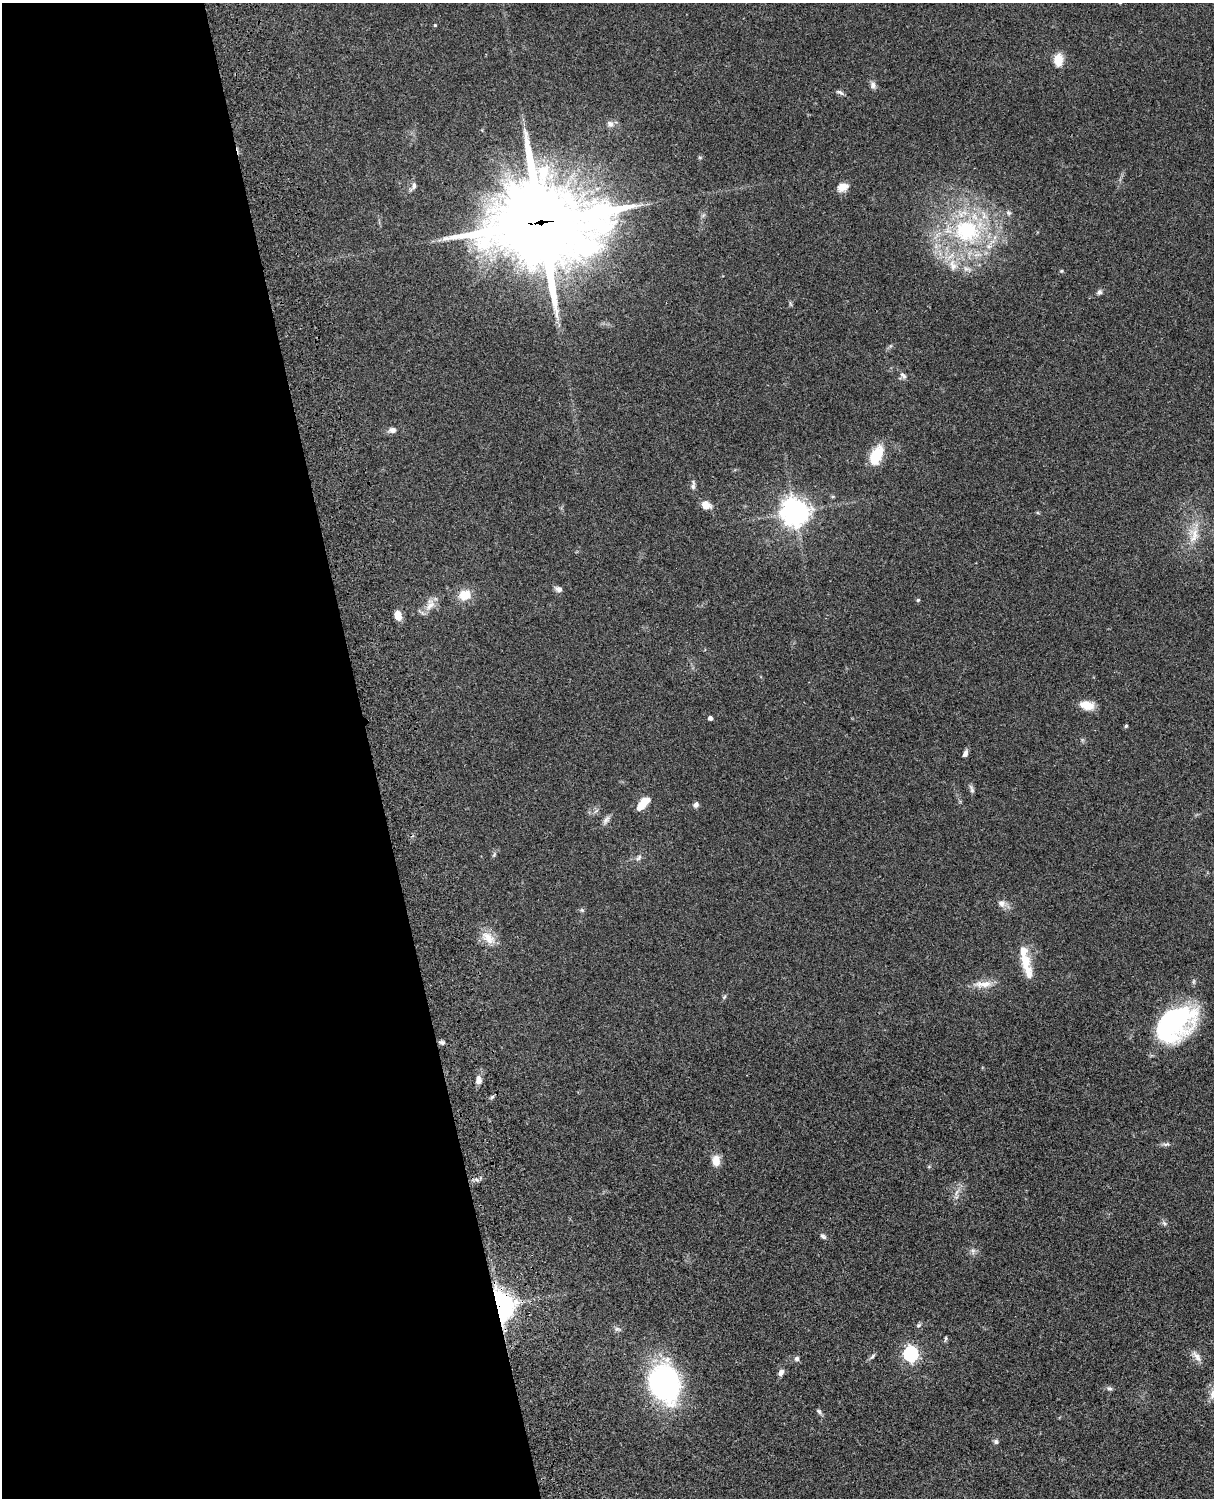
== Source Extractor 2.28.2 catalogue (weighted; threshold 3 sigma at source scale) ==
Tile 5 of 4 x 3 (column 1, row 2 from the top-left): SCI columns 122-1333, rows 1774-3269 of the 5089 x 4929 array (HDU 1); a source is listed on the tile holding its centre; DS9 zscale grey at full resolution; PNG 1216 x 1500 px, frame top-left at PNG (2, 3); no overlay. Shown black and unused: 30% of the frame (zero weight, under 3 of 4 exposures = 6% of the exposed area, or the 3 px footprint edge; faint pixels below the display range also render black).
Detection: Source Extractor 2.28.2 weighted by HDU 2 'WHT'; one run over the whole footprint, this tile lists its part. Background 0.0748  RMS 0.0058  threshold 0.0262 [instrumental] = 3 sigma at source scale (4.5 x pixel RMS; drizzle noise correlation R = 1.50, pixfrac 1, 0.05/0.05 arcsec/px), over >= 5 px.
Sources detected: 72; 1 inside a brighter object's white glare — not listed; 2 inside a brighter listed object's ellipse — not listed separately; the other 69 listed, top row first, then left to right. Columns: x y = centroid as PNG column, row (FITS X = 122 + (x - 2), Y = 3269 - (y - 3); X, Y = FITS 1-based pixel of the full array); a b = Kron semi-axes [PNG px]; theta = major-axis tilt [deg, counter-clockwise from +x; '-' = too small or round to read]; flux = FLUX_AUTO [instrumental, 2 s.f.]
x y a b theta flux
435 25 3 3 - 0.58
1058 59 11 8 89 10
873 85 10 7 -78 2.1
840 92 12 4 -24 1.5
610 124 9 8 - 2.6
700 157 6 4 -1 0.75
413 186 13 6 59 2.1
843 187 14 10 21 4.9
1008 213 7 5 -21 1.3
541 223 45 36 -4 4400
967 231 41 34 -20 74
953 265 19 11 -76 8.2
967 269 12 7 -12 3.2
1061 271 5 4 - 0.65
1099 292 7 6 - 1.5
790 304 9 3 -69 0.79
903 376 11 6 -49 2
392 430 9 7 -3 2.5
876 455 21 11 64 18
693 486 9 6 -87 1.7
833 497 6 4 0 0.67
706 505 9 7 -26 6.9
795 512 9 9 - 630
1194 534 19 12 -76 8.6
558 589 9 6 -18 2.1
465 595 15 13 18 9.1
918 600 5 4 - 0.73
430 604 20 11 70 5.9
398 615 9 6 -73 6.6
1087 705 17 10 -12 7.6
710 718 4 4 - 1.9
1126 726 4 4 - 0.96
965 754 10 5 65 1.9
971 789 12 5 -71 1.5
643 803 18 8 47 8
696 805 7 6 - 2
606 820 13 7 52 2.4
494 855 8 4 67 1
639 858 9 6 51 1.7
1001 903 11 9 -50 3.3
582 910 6 5 - 0.89
488 938 23 13 -37 8.4
1025 961 27 13 -76 11
983 984 29 8 2 6.8
724 997 6 4 47 0.78
1173 1023 38 25 39 110
442 1042 7 5 -10 1.4
478 1080 12 7 86 3.3
1166 1144 10 4 11 1.4
716 1160 13 9 87 6.2
477 1180 7 4 -19 1.3
956 1192 10 3 69 1.8
1164 1223 8 4 -45 1.2
823 1236 9 6 -41 1.5
973 1251 9 6 -88 1.8
500 1305 10 7 -75 580
919 1325 7 5 27 1
617 1329 8 6 10 1.5
945 1339 8 3 81 0.8
910 1354 6 6 - 120
872 1356 9 5 49 1.3
1197 1356 18 7 -51 3.5
797 1359 7 6 - 1.7
781 1373 8 6 52 2.4
663 1382 40 27 83 110
1110 1389 8 5 -16 1.3
1213 1394 17 8 79 3.9
819 1411 8 5 -46 1.2
996 1441 6 5 - 1.4
Overlapping masked pixels (flux is a lower limit): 2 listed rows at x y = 541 223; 500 1305
Isophote crosses this tile's border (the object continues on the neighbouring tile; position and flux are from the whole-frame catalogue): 1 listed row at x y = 1213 1394